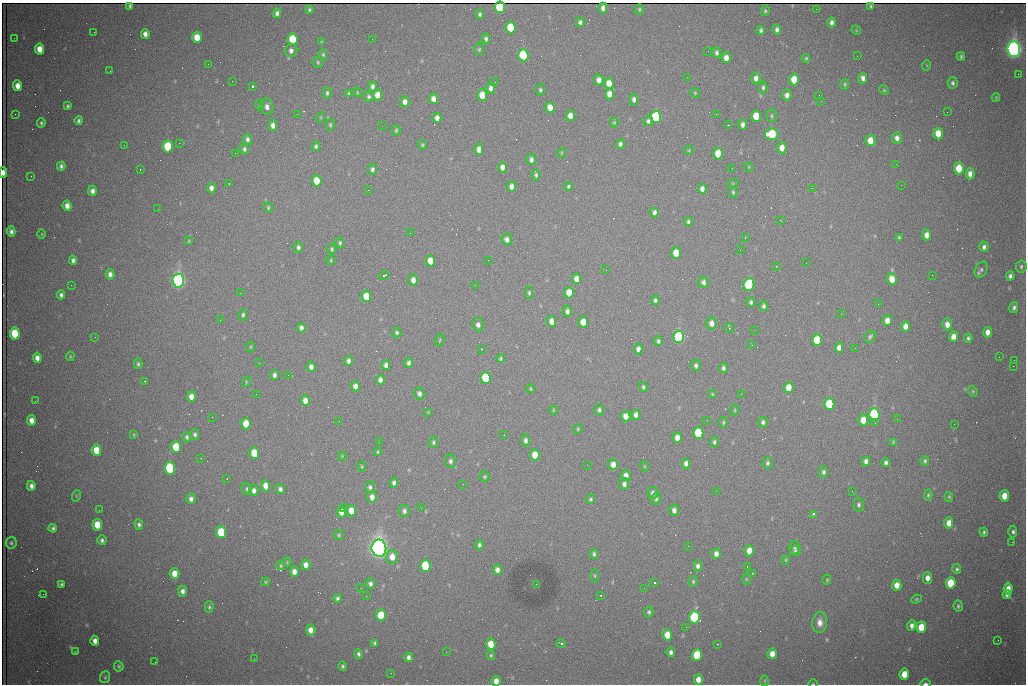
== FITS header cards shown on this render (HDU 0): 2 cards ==
NAXIS1  =                 1024 /fastest changing axis
NAXIS2  =                  682 /next to fastest changing axis

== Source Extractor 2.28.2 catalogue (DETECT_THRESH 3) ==
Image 1024 x 682 px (HDU 0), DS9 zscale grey, 1 PNG px = 1 image px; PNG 1028 x 686 px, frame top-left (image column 1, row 682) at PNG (2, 3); each listed source drawn as its Kron ellipse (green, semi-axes under 4 px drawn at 4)
Background 1890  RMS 26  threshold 77.8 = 3 sigma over >= 5 px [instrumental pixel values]
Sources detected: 427; all 427 listed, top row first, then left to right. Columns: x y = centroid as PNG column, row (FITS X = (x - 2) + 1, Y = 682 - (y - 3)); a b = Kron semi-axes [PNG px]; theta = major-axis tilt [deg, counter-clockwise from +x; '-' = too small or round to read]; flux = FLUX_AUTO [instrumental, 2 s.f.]
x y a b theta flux
130 6 3 3 - 2.6e+03
871 6 4 3 - 1.7e+03
500 7 6 5 - 2.0e+05
603 8 5 4 - 6.8e+03
639 9 5 4 - 2.5e+03
816 9 2 2 - 8.8e+02
309 10 4 4 - 2.8e+03
765 11 5 4 - 2.4e+03
277 13 5 4 - 5.9e+03
480 14 4 4 - 3.4e+03
580 22 5 4 - 5.0e+03
832 22 5 4 - 6.0e+03
510 27 6 5 - 6.6e+04
761 30 4 3 - 3.7e+03
777 30 5 4 - 5.1e+03
856 30 5 4 - 1.5e+03
94 32 2 2 - 1.1e+03
145 34 5 4 - 8.7e+03
197 37 5 5 - 3.7e+04
14 38 2 2 - 1.3e+03
292 39 6 5 - 8.5e+04
372 39 2 2 - 9.0e+02
486 39 5 4 - 3.9e+03
321 42 4 3 - 1.7e+03
39 49 5 4 - 2.0e+04
479 49 6 4 88 2.5e+03
1014 49 8 6 -86 1.4e+06
291 50 6 6 - 8.3e+03
708 51 2 2 - 6.5e+02
717 53 5 4 - 4.6e+03
323 55 5 4 - 2.6e+03
523 55 6 5 - 2.5e+05
857 56 2 2 - 2.2e+03
961 56 4 3 - 2.5e+03
726 58 5 4 - 1.4e+04
806 58 4 3 - 2.1e+03
318 62 6 5 - 2.6e+03
208 64 2 2 - 2.9e+03
927 65 5 3 - 1.5e+03
110 71 2 2 - 8.7e+02
1018 74 2 2 - 1.4e+04
687 77 2 2 - 9.6e+02
756 78 5 4 - 9.0e+03
863 78 5 4 - 1.1e+04
599 80 5 5 - 1.1e+04
794 80 6 5 - 4.0e+04
232 81 2 2 - 8.0e+02
495 82 2 2 - 9.1e+02
609 83 5 4 - 2.3e+04
953 83 6 5 - 4.0e+03
845 84 5 4 - 2.3e+03
17 86 5 4 - 1.4e+04
252 86 3 3 - 9.8e+04
373 86 5 4 - 5.3e+03
763 87 6 3 85 3.5e+03
491 88 5 4 - 7.3e+03
540 90 5 5 - 3.3e+03
884 90 5 4 - 2.1e+03
357 92 4 3 - 1.5e+03
327 93 5 3 - 3.4e+03
349 93 4 3 - 2.3e+03
695 93 5 4 - 1.9e+03
609 94 5 4 - 1.5e+04
377 95 5 4 - 1.9e+04
482 95 6 5 - 3.9e+04
787 95 5 5 - 8.3e+03
819 95 2 2 - 7.4e+02
369 97 5 5 - 3.7e+03
996 97 4 3 - 1.6e+03
434 99 5 4 - 1.2e+04
634 100 6 4 -84 6.7e+03
821 101 2 2 - 8.8e+02
405 102 5 4 - 9.7e+03
259 105 5 3 - 1.8e+03
68 106 4 3 - 2.9e+03
267 107 8 6 -78 9.7e+03
550 107 5 4 - 1.9e+04
947 112 2 2 - 3.0e+03
15 114 2 2 - 7.7e+02
297 114 2 2 - 2.4e+03
716 114 2 2 - 9.5e+02
570 116 5 4 - 1.5e+04
756 116 6 5 - 4.5e+04
772 116 6 5 - 2.9e+03
321 117 5 3 - 1.6e+03
656 117 6 5 - 2.3e+05
437 118 5 4 - 9.2e+03
79 120 4 3 - 3.5e+03
648 121 5 4 - 4.1e+03
614 122 5 4 - 2.1e+03
41 123 5 3 - 2.7e+03
273 125 5 4 - 9.6e+03
330 125 6 4 81 2.5e+03
728 125 2 2 - 1.5e+03
742 125 5 4 - 6.5e+03
382 126 2 2 - 1.5e+03
396 130 5 4 - 2.3e+03
938 133 6 5 - 2.9e+04
772 134 6 6 - 8.6e+04
897 138 6 5 - 8.4e+03
247 139 5 4 - 5.2e+03
870 140 6 5 - 2.4e+04
179 143 2 2 - 3.9e+03
620 144 4 4 - 5.4e+03
124 145 3 2 - 2.0e+03
422 145 5 4 - 2.4e+03
168 146 6 5 - 8.8e+04
316 146 5 4 - 3.9e+03
782 148 6 4 86 1.5e+04
244 149 5 4 - 3.9e+03
479 149 5 4 - 1.2e+04
689 150 5 3 - 1.6e+03
235 153 3 2 - 1.4e+03
561 153 5 3 - 1.5e+03
718 153 6 5 - 4.2e+04
531 160 5 5 - 7.0e+03
896 164 2 2 - 1.4e+03
61 166 4 4 - 4.2e+03
502 167 5 4 - 1.1e+04
749 167 5 3 - 1.4e+03
732 168 2 2 - 9.0e+02
959 168 6 5 - 4.2e+04
140 169 3 2 - 2.0e+03
372 169 5 4 - 4.7e+03
3 172 5 3 - 1.3e+04
970 174 5 4 - 1.1e+04
536 175 5 4 - 3.6e+03
31 176 2 2 - 7.9e+02
317 181 6 5 - 4.7e+04
229 183 2 2 - 1.6e+03
733 183 5 3 - 1.7e+03
901 185 2 2 - 1.5e+03
512 187 5 4 - 1.0e+04
568 187 4 4 - 2.6e+03
211 188 5 4 - 8.3e+03
812 188 2 2 - 3.2e+03
702 189 5 4 - 8.0e+03
368 190 2 2 - 8.4e+03
92 191 5 4 - 8.3e+03
733 192 5 4 - 2.7e+03
67 206 5 4 - 1.2e+04
268 207 5 4 - 2.4e+03
158 209 2 2 - 7.5e+02
654 212 5 4 - 5.9e+03
780 220 3 2 - 2.4e+03
688 222 4 3 - 3.2e+03
11 231 5 4 - 5.8e+03
410 233 2 2 - 7.9e+02
42 234 4 3 - 1.4e+03
927 235 5 4 - 1.4e+04
745 237 2 2 - 1.2e+03
899 238 4 3 - 2.5e+03
507 239 6 5 - 8.3e+03
189 241 3 3 - 1.6e+03
340 243 5 4 - 3.0e+03
298 247 5 4 - 4.4e+03
984 247 5 4 - 5.2e+03
332 249 5 4 - 2.7e+03
740 250 2 2 - 9.1e+02
676 253 6 4 -88 3.2e+04
73 260 4 4 - 5.1e+03
331 260 5 3 - 1.8e+03
488 260 2 2 - 1.9e+03
430 261 5 5 - 3.0e+04
806 263 2 2 - 1.0e+03
776 266 2 2 - 1.0e+03
1021 266 6 5 - 3.6e+03
606 270 2 2 - 1.1e+03
981 270 8 6 62 4.7e+03
110 274 5 4 - 7.6e+03
384 275 4 3 - 5.8e+03
932 275 2 2 - 1.2e+03
1010 276 4 4 - 5.4e+03
577 279 5 4 - 1.4e+04
892 279 6 5 - 2.5e+04
413 280 6 4 -89 1.0e+04
178 281 7 5 -86 9.9e+05
703 282 5 5 - 5.8e+03
71 285 2 2 - 7.1e+03
475 285 2 2 - 7.1e+02
749 285 6 5 - 1.6e+05
240 293 2 2 - 9.2e+02
529 293 6 4 -90 3.1e+03
569 293 5 5 - 3.9e+04
61 295 4 3 - 4.3e+03
366 296 6 5 - 3.5e+04
655 300 5 4 - 3.9e+03
751 302 4 4 - 3.4e+03
878 304 3 2 - 1.3e+03
764 306 5 4 - 4.6e+03
1014 307 6 4 75 4.4e+03
567 311 6 4 87 6.8e+03
841 314 3 2 - 2.5e+03
243 315 6 4 81 3.4e+03
220 320 2 2 - 1.1e+03
552 321 5 4 - 1.4e+04
887 321 5 4 - 1.6e+04
583 322 5 4 - 2.4e+04
712 323 6 5 - 1.0e+04
947 324 6 5 - 1.3e+04
478 325 6 6 - 6.7e+03
905 326 5 4 - 1.1e+04
301 328 5 4 - 6.5e+03
729 328 5 4 - 2.5e+03
755 330 2 2 - 1.3e+03
397 332 5 4 - 3.1e+03
987 332 5 4 - 1.2e+04
15 334 6 5 - 8.7e+04
954 336 5 4 - 1.2e+04
95 337 2 2 - 1.3e+03
679 337 6 5 - 4.6e+05
870 337 7 5 53 3.8e+03
968 338 4 4 - 3.8e+03
440 340 6 3 67 2.1e+03
817 340 6 5 - 7.5e+04
658 341 5 4 - 3.9e+03
752 345 2 2 - 4.4e+03
251 347 5 3 - 1.8e+03
839 348 5 4 - 1.1e+04
855 348 2 2 - 7.6e+02
481 349 3 2 - 1.7e+03
638 349 5 4 - 9.3e+03
70 356 5 4 - 2.2e+03
999 357 2 2 - 7.3e+02
37 358 5 4 - 9.5e+03
501 358 4 4 - 2.9e+03
1014 360 2 2 - 2.2e+03
348 361 5 4 - 6.3e+03
259 363 3 2 - 2.1e+03
409 363 5 4 - 5.0e+03
138 364 5 3 - 2.8e+03
386 365 5 4 - 6.8e+03
696 365 5 4 - 4.6e+03
1013 366 2 2 - 1.9e+04
311 367 5 4 - 8.2e+03
723 368 5 4 - 4.7e+03
274 375 5 4 - 5.9e+03
288 375 2 2 - 1.5e+03
486 378 6 5 - 1.0e+05
380 380 5 4 - 8.4e+03
144 381 3 2 - 3.7e+03
246 382 5 3 - 1.6e+03
355 386 5 4 - 1.0e+04
643 387 5 3 - 3.1e+03
789 387 5 4 - 2.6e+04
531 389 4 3 - 1.9e+03
973 391 6 4 -69 2.4e+03
256 394 2 2 - 1.5e+03
419 394 6 5 - 6.5e+03
712 394 4 3 - 1.8e+03
741 394 2 2 - 9.7e+02
191 397 5 4 - 1.5e+04
35 401 3 2 - 1.7e+03
305 401 5 4 - 1.4e+04
829 404 6 5 - 9.5e+04
553 410 5 3 - 1.5e+03
599 410 5 5 - 4.2e+03
735 410 5 3 - 2.1e+03
428 412 4 4 - 1.4e+03
874 414 6 5 - 3.5e+05
636 415 5 4 - 7.6e+03
626 416 5 4 - 1.6e+04
212 417 2 2 - 8.1e+02
897 419 2 2 - 9.0e+02
31 420 5 4 - 1.2e+04
707 420 2 2 - 8.7e+02
863 420 5 5 - 2.7e+04
339 421 3 2 - 1.3e+03
723 422 5 3 - 2.0e+03
763 422 5 4 - 4.3e+03
875 423 3 2 - 2.0e+03
246 424 6 5 - 3.6e+04
954 424 2 2 - 9.4e+03
578 429 5 4 - 2.1e+03
698 433 6 5 - 1.1e+05
195 434 5 4 - 3.8e+03
134 435 4 3 - 1.8e+03
504 435 2 2 - 9.1e+02
187 437 5 4 - 3.6e+03
677 438 5 4 - 1.5e+04
525 440 6 4 -89 5.8e+03
379 442 2 2 - 7.5e+02
433 442 5 4 - 3.1e+03
714 442 5 4 - 3.5e+03
893 442 3 3 - 1.6e+03
176 447 6 5 - 5.5e+04
96 450 6 5 - 3.3e+04
378 452 4 3 - 2.2e+03
254 453 6 5 - 4.5e+04
535 455 5 5 - 3.3e+04
342 456 4 4 - 1.5e+03
201 458 2 2 - 1.0e+03
450 461 7 5 -82 4.9e+03
866 461 5 4 - 6.9e+03
925 461 5 4 - 3.0e+03
767 463 6 5 - 3.8e+03
886 463 4 4 - 5.0e+03
686 464 5 4 - 8.3e+03
587 465 2 2 - 5.4e+03
613 465 5 4 - 1.5e+04
362 466 5 4 - 2.1e+03
644 466 5 3 - 1.5e+03
170 468 6 5 - 2.3e+05
823 472 6 4 78 4.4e+03
626 475 5 5 - 9.3e+03
485 477 5 5 - 2.4e+03
227 479 2 2 - 9.8e+02
394 483 5 4 - 5.7e+03
463 484 3 2 - 1.4e+03
624 484 5 5 - 6.1e+03
31 486 5 4 - 7.6e+03
266 486 5 4 - 1.9e+04
370 487 6 5 - 3.8e+03
247 489 6 5 - 3.1e+03
280 489 5 4 - 5.2e+03
254 490 5 5 - 8.1e+03
716 491 2 2 - 2.2e+03
852 491 3 2 - 1.6e+03
653 493 6 5 - 6.5e+03
928 495 6 4 89 2.5e+03
76 496 6 3 72 1.6e+03
1004 496 5 4 - 2.2e+04
372 497 5 5 - 1.1e+04
949 497 5 4 - 2.1e+03
191 499 5 4 - 7.1e+03
591 499 4 4 - 2.9e+03
656 499 6 5 - 3.7e+03
859 505 7 5 86 3.9e+03
344 507 3 2 - 4.2e+03
421 508 2 2 - 7.7e+02
99 510 2 2 - 8.8e+02
674 510 6 4 -84 7.2e+03
351 511 6 4 -87 2.5e+04
404 511 6 5 - 5.9e+03
341 512 5 4 - 1.6e+04
814 514 3 3 - 4.6e+03
949 523 5 4 - 1.9e+04
97 525 5 5 - 3.2e+04
139 525 5 4 - 4.1e+03
53 528 4 3 - 3.6e+03
221 532 6 5 - 9.8e+04
984 532 4 3 - 2.7e+03
1013 532 6 4 86 4.1e+03
339 535 5 4 - 2.4e+03
102 540 5 4 - 4.4e+03
1012 542 2 2 - 8.9e+02
11 543 6 5 - 3.0e+03
479 545 4 3 - 4.1e+03
688 546 2 2 - 7.2e+02
795 547 7 5 87 4.1e+03
379 548 8 7 - 1.8e+06
749 551 5 4 - 2.3e+04
795 551 5 5 - 3.2e+03
594 554 5 4 - 3.7e+03
716 554 5 4 - 8.6e+03
392 557 7 6 - 2.0e+04
786 560 5 3 - 1.8e+03
287 562 4 4 - 1.9e+03
306 565 5 4 - 1.1e+04
281 566 4 3 - 2.4e+03
425 566 6 5 - 1.3e+05
698 566 5 4 - 6.0e+03
747 566 2 2 - 1.3e+03
957 569 5 4 - 3.2e+03
497 570 5 4 - 9.2e+03
294 572 5 4 - 1.1e+04
752 573 3 2 - 1.3e+03
174 574 5 5 - 2.2e+04
594 576 7 3 -90 2.2e+03
927 578 6 5 - 1.1e+04
746 579 5 3 - 1.7e+03
827 580 5 4 - 1.9e+03
265 582 4 3 - 2.0e+03
693 582 6 4 75 2.7e+03
654 583 3 3 - 1.0e+05
951 583 6 5 - 6.4e+04
62 584 3 3 - 3.0e+03
370 584 5 4 - 5.1e+03
536 584 2 2 - 1.1e+03
897 585 5 4 - 1.8e+04
361 588 2 2 - 8.4e+02
644 588 2 2 - 1.0e+03
1008 589 6 4 84 1.4e+04
182 591 5 4 - 6.9e+03
43 594 2 2 - 9.6e+03
601 595 3 2 - 2.3e+03
1007 595 4 3 - 4.9e+03
366 596 2 2 - 1.1e+03
337 598 4 3 - 3.7e+03
916 599 5 4 - 2.3e+03
958 606 6 4 -85 3.3e+03
209 607 6 4 89 3.1e+03
649 612 5 4 - 3.7e+03
381 615 6 5 - 6.9e+04
695 617 6 5 - 3.3e+05
820 623 10 7 87 1.3e+04
911 625 5 4 - 7.1e+03
686 627 2 2 - 1.0e+03
921 627 6 5 - 4.1e+04
311 630 5 4 - 1.3e+04
667 635 6 5 - 2.6e+04
998 640 3 2 - 1.5e+03
95 641 5 4 - 9.3e+03
375 643 4 3 - 3.1e+03
491 644 6 5 - 3.5e+04
561 644 4 3 - 4.8e+03
718 644 3 3 - 1.2e+03
75 652 4 3 - 1.4e+03
446 652 2 2 - 8.1e+02
671 652 5 4 - 5.5e+03
358 654 5 4 - 3.8e+03
772 654 5 4 - 1.6e+04
491 655 4 4 - 2.5e+03
697 655 6 5 - 8.8e+04
408 657 5 4 - 6.3e+03
254 659 2 2 - 5.5e+03
155 662 2 2 - 8.1e+02
119 666 5 5 - 3.0e+03
343 666 4 4 - 3.2e+03
391 673 2 2 - 9.0e+02
904 674 5 4 - 3.3e+04
105 677 6 5 - 2.9e+03
698 680 5 4 - 1.4e+04
496 681 5 4 - 1.3e+04
765 681 5 3 - 1.7e+03
925 683 5 3 - 4.2e+03
813 684 5 3 - 1.4e+03
At the frame edge (FLAGS 8, measured only in part): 5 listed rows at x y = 500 7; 3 172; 496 681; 925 683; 813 684

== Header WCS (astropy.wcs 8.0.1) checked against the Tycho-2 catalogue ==
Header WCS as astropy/WCSLIB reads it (CRVAL/CRPIX/CD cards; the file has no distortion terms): RA---TAN/DEC--TAN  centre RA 06:56:21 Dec +31:26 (104.09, +31.44 deg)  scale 1.44 arcsec/px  FOV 24.5' x 16.3'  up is -93 deg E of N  parity flipped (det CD > 0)
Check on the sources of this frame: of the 60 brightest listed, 12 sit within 2.2 arcsec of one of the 17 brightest Tycho-2 stars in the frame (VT <= 13.07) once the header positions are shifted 0.45 arcsec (0.12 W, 0.43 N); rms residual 1.33 arcsec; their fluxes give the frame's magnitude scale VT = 24.95 - 2.5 log10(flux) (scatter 0.13 mag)
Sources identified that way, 12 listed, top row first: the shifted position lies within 2.2 arcsec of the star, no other Tycho-2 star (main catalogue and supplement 1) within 4.4 arcsec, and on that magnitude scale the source's flux lands within +1.5 / -3 mag of the star's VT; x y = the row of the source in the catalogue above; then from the Tycho-2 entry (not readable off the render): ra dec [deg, ICRS J2000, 3 dp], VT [Tycho-2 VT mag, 2 dp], TYC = Tycho-2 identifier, HIP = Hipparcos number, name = IAU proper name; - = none
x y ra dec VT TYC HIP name
523 55 103.952 +31.434 11.53 2437-424-1 - -
656 117 103.978 +31.488 11.51 2437-421-1 - -
772 134 103.984 +31.534 11.82 2437-428-1 - -
168 146 104.002 +31.294 13.07 2437-1012-1 - -
178 281 104.065 +31.301 9.89 2437-425-1 - -
749 285 104.055 +31.528 12.03 2437-1294-1 - -
679 337 104.081 +31.501 10.83 2437-37-1 - -
874 414 104.112 +31.580 11.47 2437-71-1 - -
170 468 104.152 +31.301 11.67 2437-646-1 - -
379 548 104.185 +31.385 8.52 2437-370-1 33393 -
425 566 104.192 +31.404 11.68 2437-91-1 - -
695 617 104.211 +31.512 11.03 2437-937-1 - -